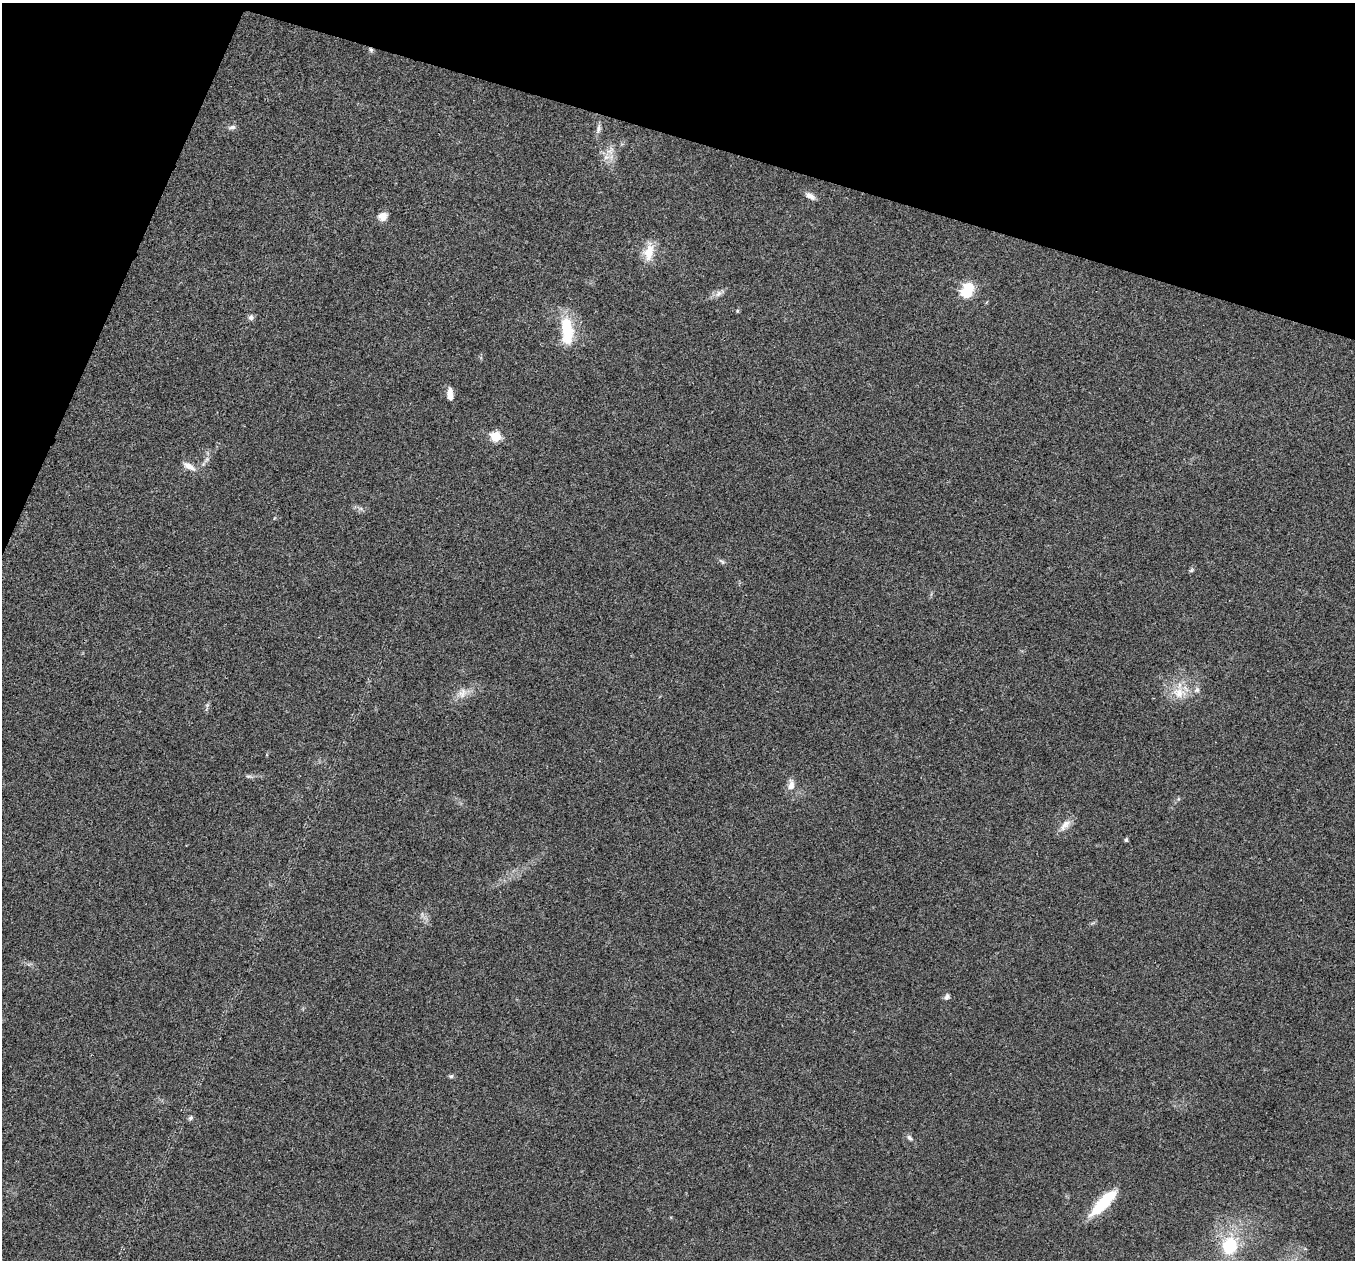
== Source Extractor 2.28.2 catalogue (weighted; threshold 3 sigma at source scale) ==
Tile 2 of 4 x 4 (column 2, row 1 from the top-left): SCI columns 1355-2707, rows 3908-5165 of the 5419 x 5431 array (HDU 1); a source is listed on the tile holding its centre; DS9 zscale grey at full resolution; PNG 1357 x 1262 px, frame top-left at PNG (2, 3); no overlay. Shown black and unused: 15% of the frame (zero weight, under 3 of 4 exposures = <1% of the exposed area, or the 3 px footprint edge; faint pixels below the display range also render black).
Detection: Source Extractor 2.28.2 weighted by HDU 2 'WHT'; one run over the whole footprint, this tile lists its part. Background 0.021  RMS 0.004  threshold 0.0182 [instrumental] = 3 sigma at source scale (4.5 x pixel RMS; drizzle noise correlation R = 1.50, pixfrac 1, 0.05/0.05 arcsec/px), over >= 5 px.
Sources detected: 34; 1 inside a brighter object's white glare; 1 cosmic-ray / hot-pixel residue — not listed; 2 inside a brighter listed object's ellipse — not listed separately; the other 30 listed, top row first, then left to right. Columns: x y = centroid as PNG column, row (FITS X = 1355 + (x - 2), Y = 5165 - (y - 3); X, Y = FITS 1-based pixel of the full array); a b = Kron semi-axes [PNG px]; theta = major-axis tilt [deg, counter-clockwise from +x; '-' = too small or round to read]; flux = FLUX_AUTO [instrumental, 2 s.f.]
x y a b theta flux
232 127 10 5 11 1.2
598 129 14 6 78 1.7
610 151 14 9 54 3.5
810 196 14 6 -30 2.2
383 216 10 9 - 3.2
649 252 25 13 78 7
966 293 6 5 - 18
719 294 10 7 50 1.8
737 311 5 4 - 0.51
251 317 7 7 - 1.2
567 330 36 14 -85 16
450 394 14 7 -87 3
495 436 6 6 - 19
207 459 9 4 45 1.1
189 466 19 7 -32 3.1
722 561 11 4 -42 0.84
1191 570 6 5 - 0.63
462 693 15 11 66 3.7
1179 693 20 16 -8 7.9
248 776 8 4 0 0.83
791 785 15 8 81 2.9
1178 799 6 4 71 0.49
1065 825 19 8 47 3.3
1126 840 4 4 - 0.82
947 997 8 5 47 1.3
451 1076 6 6 - 0.75
191 1118 6 6 - 0.86
909 1138 8 5 -49 1
1103 1202 38 11 46 16
1230 1246 18 15 72 19